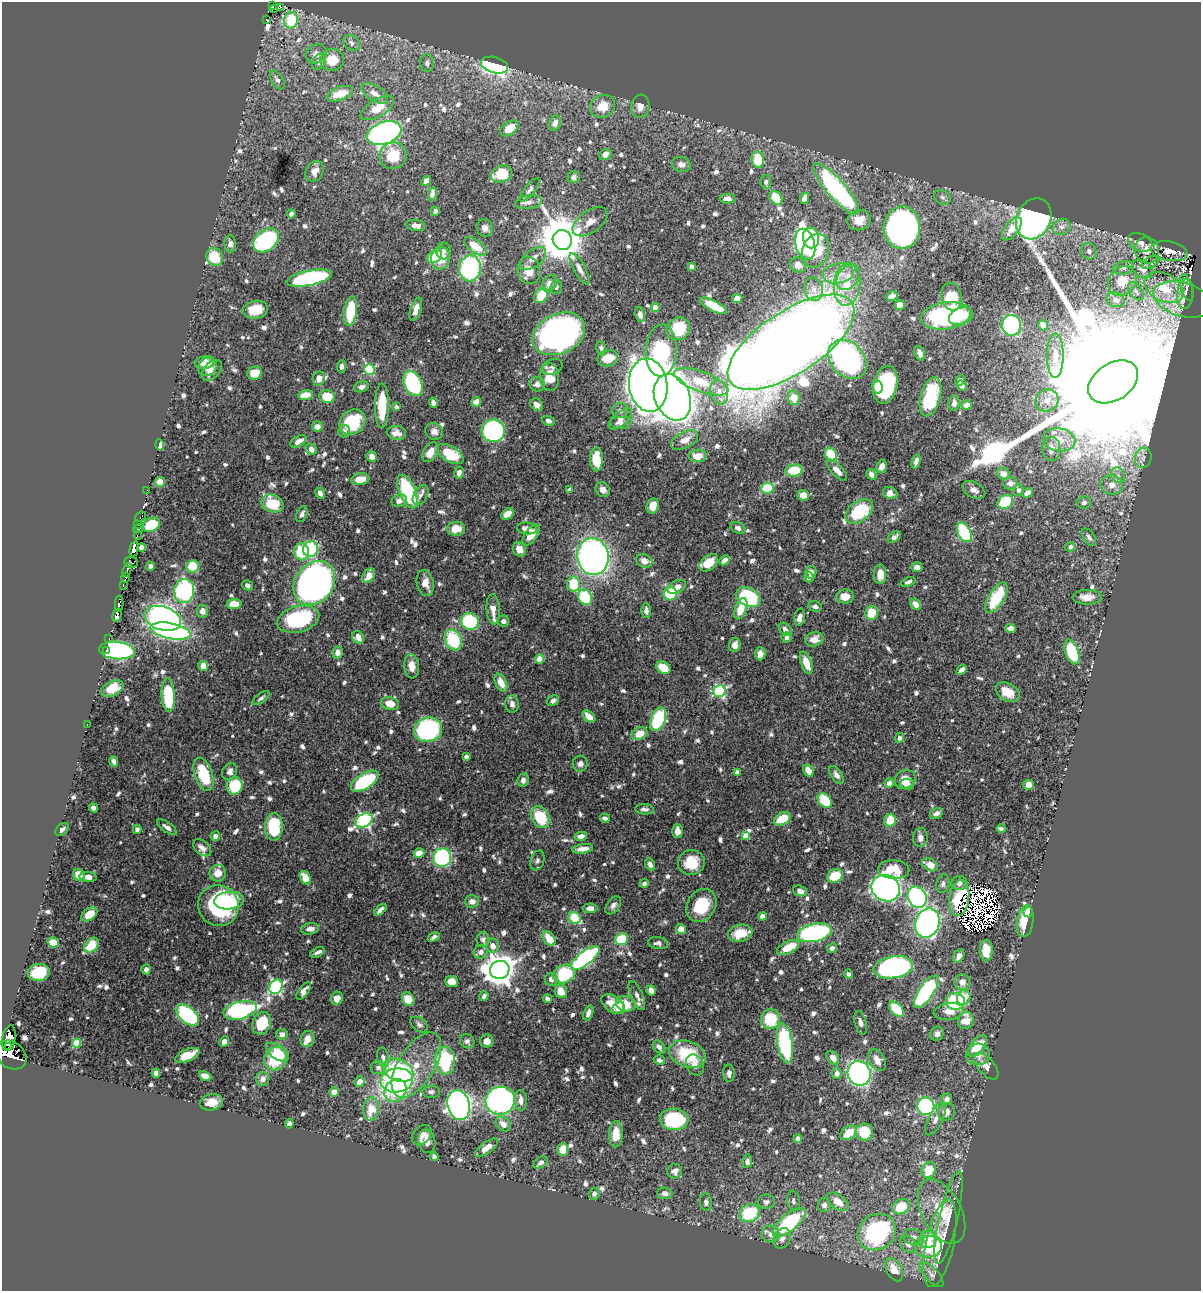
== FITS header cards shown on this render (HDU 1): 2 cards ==
NAXIS1  =                 1199
NAXIS2  =                 1289

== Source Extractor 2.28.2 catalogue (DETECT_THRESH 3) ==
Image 1199 x 1289 px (HDU 1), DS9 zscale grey, 1 PNG px = 1 image px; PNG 1203 x 1293 px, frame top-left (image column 1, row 1289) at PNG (2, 2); each listed source drawn as its Kron ellipse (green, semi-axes under 4 px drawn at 4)
Background 0.58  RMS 0.011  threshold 0.0332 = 3 sigma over >= 5 px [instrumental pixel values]
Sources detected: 927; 16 with non-positive FLUX_AUTO (blend fragments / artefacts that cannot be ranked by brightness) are neither listed nor drawn; of the other 911, the 500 brightest by FLUX_AUTO listed and drawn (411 fainter detections omitted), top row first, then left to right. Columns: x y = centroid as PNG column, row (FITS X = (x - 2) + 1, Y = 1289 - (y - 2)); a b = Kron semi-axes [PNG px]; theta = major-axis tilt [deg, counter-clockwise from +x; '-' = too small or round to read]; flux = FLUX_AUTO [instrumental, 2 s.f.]
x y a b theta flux
272 5 3 2 - 24
280 7 4 3 - 7.8
274 9 4 2 - 23
267 20 3 3 - 11
291 20 8 7 - 20
352 43 9 7 -39 2.7
316 54 11 9 29 4.2
332 60 12 11 - 16
319 62 8 6 59 4.9
427 63 9 7 87 3.1
494 65 14 8 -15 180
277 80 10 6 -57 2.9
375 93 15 7 -32 6.3
340 94 14 6 21 15
603 106 13 11 25 18
640 106 11 9 81 7.2
377 108 19 8 30 18
555 123 8 6 72 4.4
509 128 10 6 35 13
384 133 18 11 19 220
605 154 6 5 - 5.1
393 156 14 13 - 24
758 160 8 6 -81 25
681 164 9 7 -17 4.1
315 171 11 8 58 6.6
502 174 11 8 23 27
574 177 6 5 - 2.5
426 181 5 4 - 3.1
766 182 7 5 87 2.9
836 189 33 9 -49 160
530 190 14 5 52 2.7
432 194 7 4 81 5.9
942 197 9 6 -33 2.4
776 198 7 5 -54 24
804 198 6 4 66 5.3
728 199 8 5 -2 4.4
528 202 13 7 8 4.1
435 211 4 4 - 3.1
291 214 4 4 - 3.1
1034 219 21 17 64 370
859 220 12 10 15 9.6
590 222 20 11 35 8.1
416 225 10 5 -12 4
1062 227 9 7 31 3.8
485 228 9 8 - 4.3
902 228 21 18 86 360
1012 229 13 7 52 9.9
811 238 10 8 -82 91
266 240 14 10 40 82
562 240 10 9 - 3700
1140 242 13 8 -25 7.1
230 244 8 6 -87 3.2
805 244 16 9 -75 230
475 246 13 6 -37 17
1147 250 13 12 - 8.5
444 251 8 7 - 2.9
816 251 17 13 72 45
1089 251 8 7 - 3.2
1169 251 18 9 -10 7.9
435 256 8 5 41 21
215 257 9 8 - 26
440 258 11 9 81 15
533 258 15 8 38 5.8
1150 263 9 5 28 2.4
798 265 8 7 - 5.5
691 267 4 4 - 3.7
470 268 13 10 80 100
1124 268 10 6 12 3.3
580 269 18 6 -61 4.6
1143 269 11 8 -34 7
529 271 14 11 -78 10
838 273 15 10 10 10
848 277 14 10 53 8.2
309 278 23 7 11 130
1122 281 15 13 53 16
550 284 9 6 52 6.7
847 284 21 13 83 20
556 287 7 5 87 2.4
1187 287 14 6 -74 2.9
1164 288 21 13 -29 24
814 289 12 9 -80 5.9
1136 291 10 6 -56 2.7
1185 294 15 8 85 4.8
541 295 8 6 55 20
892 296 6 4 12 4.6
951 297 14 10 -79 21
737 298 5 4 - 8.8
1183 299 30 16 -16 21
1116 300 9 7 -21 4.3
900 305 5 5 - 9.4
714 306 15 5 -27 19
655 308 4 4 - 14
416 309 12 5 72 6.1
255 310 13 9 9 16
350 311 15 6 82 34
640 314 8 5 -76 3.5
946 316 25 13 8 92
961 316 12 8 23 18
1011 325 10 9 - 100
1043 325 5 4 - 9.8
678 329 12 11 - 33
559 334 27 20 25 390
791 342 73 31 33 2800
601 348 7 5 -73 2.7
661 350 26 16 86 71
920 353 7 5 -71 2.9
1055 356 22 8 -90 11
608 358 10 8 13 13
847 359 22 16 -48 160
204 362 9 6 7 11
342 366 6 4 83 2.9
207 367 10 8 38 6.1
552 367 10 7 22 2.7
369 369 5 5 - 70
212 370 12 8 48 5.9
255 373 7 6 - 10
549 377 13 10 -84 12
319 378 7 6 - 6.4
960 380 5 4 - 3.4
701 382 28 10 -20 22
1113 382 27 18 33 110000
413 384 13 9 -64 98
537 384 7 7 - 4.4
648 385 27 19 -82 1700
885 385 19 11 78 73
962 386 5 5 - 2.8
361 387 7 5 15 3.6
877 387 6 5 - 12
719 392 12 8 -75 6.4
305 395 7 4 11 11
327 397 8 6 -11 18
672 397 24 17 -66 1900
930 397 20 10 75 39
794 398 7 5 -81 16
1047 400 12 10 28 8.3
476 402 5 5 - 6.1
433 403 5 4 - 2.9
954 403 8 5 85 3.3
537 405 7 5 -40 4.3
967 405 5 4 - 5.7
382 406 22 7 89 28
396 407 4 4 - 3.4
620 410 8 7 - 2.9
620 419 14 7 40 4.5
548 421 6 4 -21 3.2
352 422 14 11 43 39
621 423 11 6 0 2.9
317 426 5 5 - 5
344 431 6 6 - 3
434 431 9 8 - 4.7
493 431 12 11 - 140
396 433 10 7 -7 5.8
685 440 14 8 27 6.3
1059 440 16 11 -9 17
298 441 9 5 32 4
160 445 5 4 - 3.7
311 449 6 5 - 3.8
1051 449 12 9 -90 8.4
430 452 11 7 58 8.9
450 454 14 8 -30 29
831 454 6 5 - 29
698 456 9 6 6 7.9
372 457 5 5 - 4.9
1143 458 10 8 75 4.1
596 459 12 6 -89 24
916 461 7 4 74 3.7
882 467 6 5 - 4.6
794 470 8 6 8 23
837 470 13 5 -46 6.9
459 473 6 4 79 3.7
871 474 5 4 - 4
1003 474 6 5 - 6.1
1118 475 8 6 -61 3.7
360 479 9 5 9 9.9
160 482 5 5 - 9.2
1010 483 7 6 - 4
1112 485 11 9 -6 7.8
767 488 6 5 - 38
147 490 2 2 - 5.7
569 490 4 4 - 2.4
603 490 8 6 -48 4.3
974 490 12 7 -27 4.4
1019 490 5 5 - 2.4
407 492 18 8 -68 71
320 493 6 4 -61 2.9
890 493 7 5 -24 5.9
1027 493 6 4 34 5.1
420 495 11 6 60 3.8
803 495 5 5 - 8.1
399 501 8 6 17 4.7
1005 502 8 6 31 42
273 503 11 8 -20 30
1084 503 7 6 - 2.4
653 506 8 6 73 9.4
859 511 15 10 36 42
302 514 8 5 65 2.9
507 514 7 5 44 9.9
141 517 5 3 - 5.6
138 525 3 2 - 46
151 525 9 6 29 33
527 528 10 6 -7 5.7
738 528 8 5 -26 2.9
138 529 5 2 - 76
456 529 9 7 6 12
964 532 10 6 -63 77
138 535 4 2 - 11
531 535 12 6 54 11
894 537 7 4 37 3.2
1089 537 10 5 -55 3.1
141 547 4 4 - 14
1070 547 5 4 - 2.8
134 549 8 4 77 720
310 549 8 7 - 76
519 549 7 6 - 6.3
302 552 8 7 - 38
593 557 18 16 -82 360
725 560 6 4 41 3.6
644 561 8 6 -24 7.3
131 562 7 5 -3 110
709 563 11 7 39 12
150 566 4 4 - 3.9
193 566 6 6 - 29
917 567 5 5 - 4.6
127 570 7 3 69 56
811 572 6 5 - 3.8
880 574 10 6 90 9.3
369 576 8 5 55 9.1
809 577 5 4 - 3.5
125 578 5 3 - 52
908 582 8 4 19 2.5
314 583 24 19 51 440
425 583 13 8 -78 7.7
573 584 7 6 - 26
247 585 5 4 - 2.5
123 586 4 3 - 4.9
677 587 10 6 26 4.7
184 591 12 10 81 130
670 594 6 6 - 37
585 597 8 6 -55 52
748 597 13 9 -29 89
845 597 9 7 -1 8.4
1087 597 15 7 1 8.7
996 598 17 7 59 34
119 604 8 4 87 370
234 604 7 5 3 13
916 604 6 4 -56 4.7
815 606 7 5 -13 2.4
493 609 15 6 -86 6.6
741 609 11 5 69 15
646 610 7 4 89 2.6
202 611 6 5 - 3.8
872 613 7 6 - 16
117 615 7 4 75 240
800 617 8 5 79 4.5
163 618 19 11 -18 270
298 619 21 13 14 71
470 621 9 8 - 70
503 621 6 5 - 2.8
1011 628 5 4 - 4.5
785 629 7 5 -48 3.7
171 631 20 8 -11 190
358 637 7 5 -55 6.4
109 638 2 2 - 6.5
787 638 5 5 - 2.5
814 639 9 7 16 6.8
453 640 11 8 -66 42
735 645 7 5 84 5.3
106 650 2 2 - 9.4
117 650 18 8 -6 230
1072 652 13 6 -71 41
338 653 6 5 - 4.7
760 654 6 5 - 4.1
540 659 4 4 - 19
806 663 12 5 -70 10
203 666 5 4 - 9
412 666 12 7 -85 7.8
663 668 8 6 -36 14
962 670 5 4 - 3.7
501 683 9 5 -66 9.7
112 689 12 7 25 14
720 691 6 6 - 110
1008 692 13 8 -30 12
168 695 17 6 -87 48
261 698 10 4 37 2.4
553 701 6 5 - 2.9
390 704 9 6 -12 11
512 704 9 7 -84 3.6
589 716 7 5 -39 7.8
658 719 12 7 68 64
87 724 2 2 - 32
428 730 14 12 19 140
639 734 8 6 22 11
899 738 5 4 - 2.6
466 756 4 4 - 2.7
114 762 6 3 -77 2.5
580 764 8 7 - 2.8
230 771 9 7 63 4.1
808 771 6 5 - 8.7
737 772 4 4 - 4.1
204 774 17 8 -71 34
836 775 10 5 -56 3.3
905 779 11 9 30 13
523 780 7 5 80 3.7
365 781 16 7 31 60
889 783 5 4 - 5.8
907 784 7 5 -3 3.7
1029 785 5 5 - 6
235 786 8 8 - 29
825 800 8 6 -48 28
93 808 5 4 - 3.3
645 809 9 5 -5 2.6
936 813 7 5 27 3.2
540 817 11 8 -59 29
605 818 5 4 - 2.4
782 819 9 6 29 18
364 820 9 6 30 160
890 820 6 5 - 19
167 827 11 5 -35 3.6
274 827 14 9 86 39
62 829 8 5 41 2.5
137 829 4 4 - 3.4
1001 829 5 3 - 2.4
677 831 7 5 -86 5.8
215 836 5 4 - 3.7
581 836 6 4 13 4.3
746 836 4 4 - 11
920 838 9 7 86 4.7
202 848 10 6 -40 4.2
583 849 10 4 8 6.4
419 853 5 4 - 8.3
442 858 9 9 - 99
537 860 10 7 73 2.7
691 863 13 12 - 20
650 864 6 4 -67 3.5
930 865 8 6 -30 11
894 870 15 9 -3 21
218 873 8 8 - 9.3
79 875 6 5 - 11
835 876 8 6 26 23
88 877 9 5 -4 5.6
305 878 7 5 -61 11
644 883 4 4 - 2.4
959 883 8 7 - 3.7
943 884 9 6 75 2.8
886 888 15 13 -24 380
800 891 7 5 -20 4.8
917 897 11 9 -61 200
959 898 18 10 82 7.3
229 901 15 8 6 23
472 901 7 6 - 3.9
613 905 10 6 55 2.8
701 905 17 14 56 29
218 906 21 20 - 92
590 908 7 4 3 3.3
381 910 7 4 40 3.8
1028 912 5 4 - 9.2
89 914 9 5 37 14
762 916 4 4 - 4.8
575 918 6 5 - 35
1025 921 16 8 82 20
927 923 15 12 68 260
310 929 9 5 9 4.2
681 929 5 5 - 6.6
740 933 12 8 13 15
814 933 18 9 12 130
434 937 6 4 32 2.8
549 938 8 5 -53 13
483 939 8 6 90 2.7
622 939 6 5 - 38
53 942 5 5 - 17
658 943 10 6 -7 2.9
92 945 8 6 46 20
493 946 7 6 - 5.4
788 947 12 6 26 21
832 948 5 4 - 2.6
986 950 11 6 89 11
317 952 8 4 26 2.6
481 952 7 6 - 4.3
959 956 7 5 62 5.1
585 958 17 6 38 150
893 967 20 11 9 230
146 969 5 4 - 3.5
500 970 10 9 - 1300
39 972 11 8 8 26
564 974 11 9 24 44
848 974 4 4 - 2.4
551 979 6 6 - 3.7
452 982 6 5 - 13
962 982 8 7 - 6.7
276 987 7 6 - 150
651 990 5 4 - 4.6
304 991 10 5 54 4.5
561 991 7 6 - 8.5
926 992 19 7 56 110
484 996 5 4 - 3
637 996 15 6 -67 3.8
337 998 6 5 - 5.4
964 998 7 6 - 14
408 999 7 6 - 15
547 999 4 4 - 2.5
955 1001 9 8 - 69
613 1004 13 8 -33 14
626 1004 10 7 -9 16
618 1008 7 5 42 4.2
896 1009 9 5 -47 32
240 1010 17 8 12 110
949 1011 15 8 8 9.3
588 1013 8 4 68 4.4
187 1015 14 8 -40 99
770 1019 10 9 - 35
966 1021 9 7 72 12
262 1023 12 9 67 29
861 1023 12 5 -76 3.2
419 1025 10 6 -37 2.7
282 1034 6 5 - 4.1
937 1034 7 6 - 3
9 1038 13 6 78 1100
307 1039 8 7 - 6.1
467 1041 8 6 -46 2.6
487 1041 6 6 - 4.9
224 1042 5 4 - 4.9
76 1043 4 4 - 28
785 1043 20 7 -82 100
977 1046 13 6 52 22
8 1047 3 2 - 170
659 1047 7 5 -46 4
277 1052 13 7 -36 13
688 1054 19 13 -20 38
978 1054 12 10 13 6.5
11 1055 17 13 -36 1700
187 1055 13 6 23 18
383 1057 10 6 -79 2.7
833 1058 7 5 -52 5.5
275 1059 12 11 - 34
659 1060 6 4 -18 2.5
877 1060 12 7 -62 6.7
445 1061 14 10 -89 66
416 1065 37 18 58 31
695 1065 11 8 -66 3.9
986 1066 16 8 -49 7.2
378 1068 8 6 -2 2.9
398 1070 16 10 -23 66
156 1073 4 4 - 4.1
729 1073 9 5 -86 3.4
837 1073 6 4 -81 4.5
859 1073 12 11 - 220
205 1076 6 4 -24 9.8
263 1079 7 6 - 5.2
397 1080 16 12 7 180
359 1082 6 5 - 7.2
395 1090 12 10 49 32
334 1092 5 4 - 7.9
431 1092 8 6 2 3.2
947 1099 5 5 - 2.5
521 1100 10 6 -89 5.3
500 1101 15 13 17 230
211 1102 11 8 13 11
459 1105 15 11 -74 440
926 1106 9 8 - 100
371 1109 12 8 82 14
947 1112 9 8 - 5.6
674 1119 14 11 -3 58
936 1119 18 7 63 5.4
289 1124 4 4 - 2.5
503 1124 8 6 -43 5.3
864 1132 9 8 - 23
849 1133 9 6 36 12
616 1134 13 7 88 11
422 1135 11 8 48 4.9
798 1139 4 4 - 5.6
427 1141 12 8 -81 4.9
486 1148 13 5 37 7.9
563 1150 6 5 - 9.8
434 1157 4 4 - 3
747 1161 7 4 80 2.9
540 1162 8 5 35 3.2
929 1170 8 6 62 22
675 1171 7 7 - 4.4
665 1193 7 5 -4 4
594 1194 6 5 - 3.2
793 1201 10 6 -82 2.5
706 1202 9 6 -84 2.4
766 1202 8 7 - 2.6
838 1202 12 7 -36 12
824 1205 7 6 - 3.2
901 1207 9 7 27 22
942 1211 35 20 -62 29
750 1213 10 8 28 39
949 1217 47 9 77 14
789 1223 20 8 40 81
877 1232 20 17 35 120
771 1234 9 8 - 5.2
914 1237 10 8 -14 4.5
782 1238 10 8 66 4.2
928 1239 9 8 - 13
940 1243 45 14 78 41
908 1244 9 7 -45 4.4
928 1247 13 10 7 21
894 1270 12 7 -61 12
931 1274 16 6 -47 4.4
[411 fainter detections neither listed nor drawn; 16 non-positive-flux detections neither listed nor drawn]